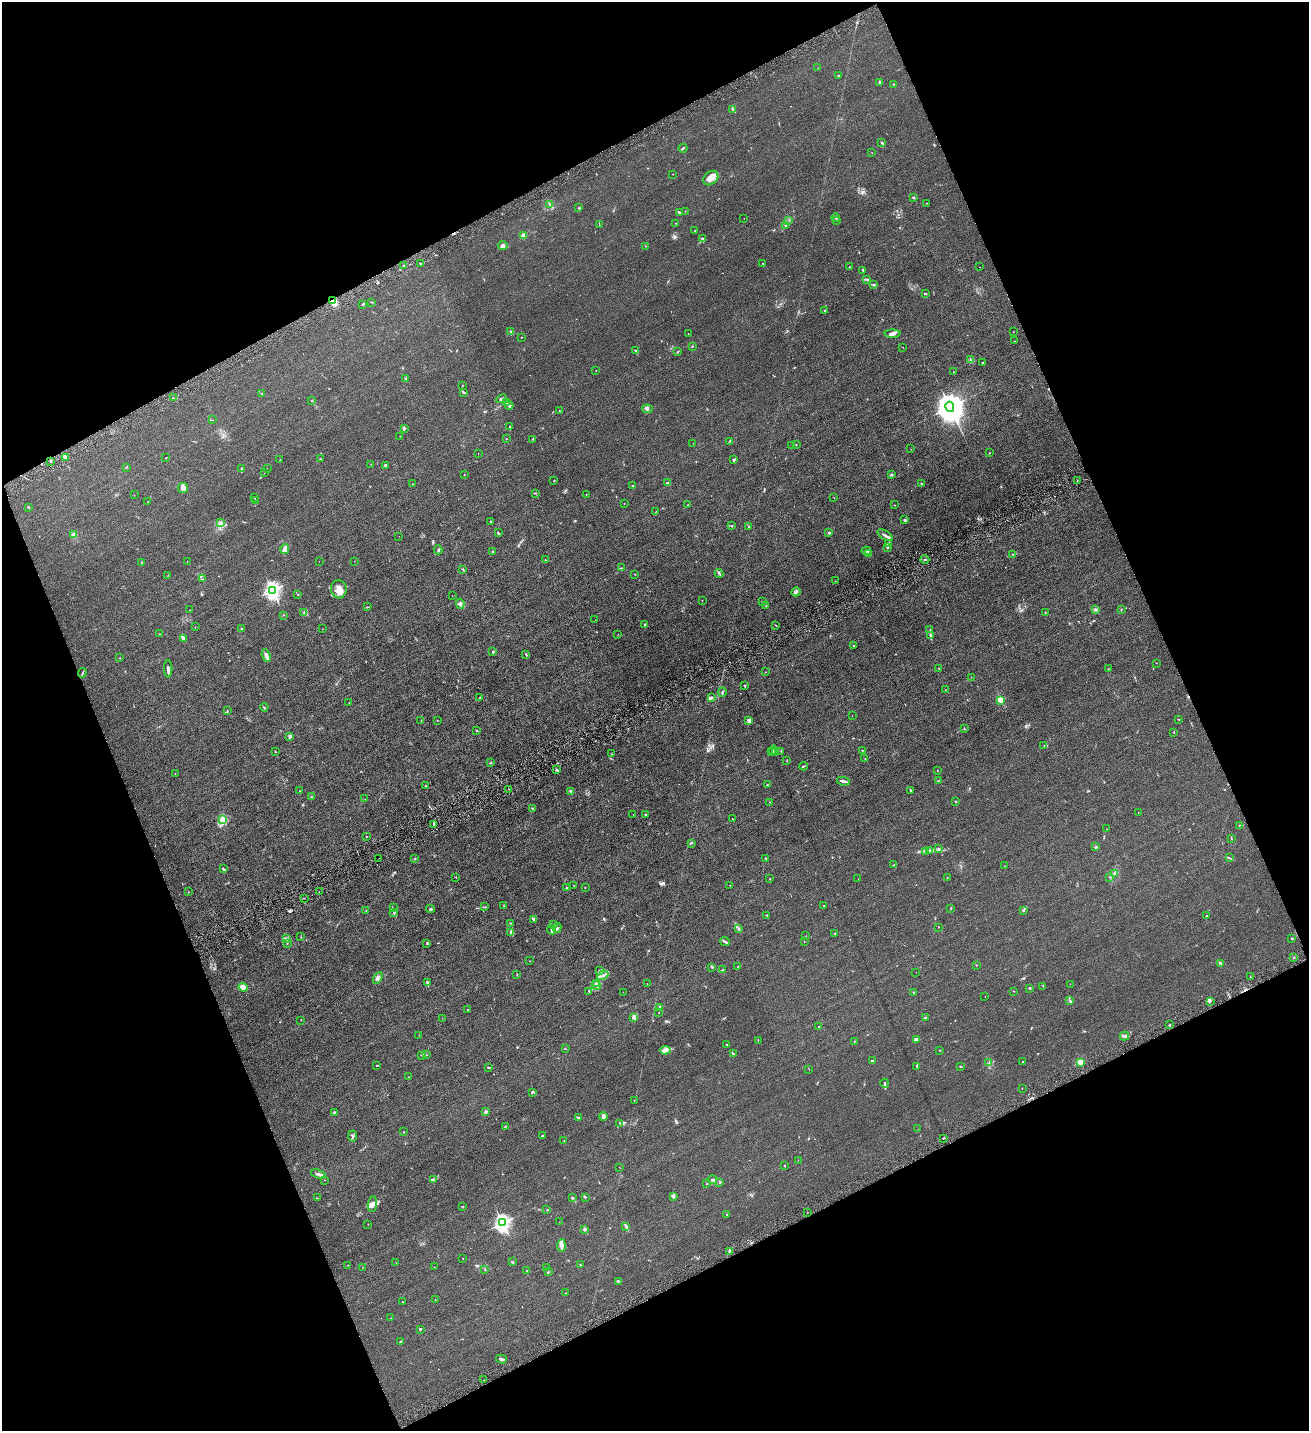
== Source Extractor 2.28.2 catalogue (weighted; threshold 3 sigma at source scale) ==
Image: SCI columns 297-5523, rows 4-5717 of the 5686 x 5720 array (HDU 1 of 3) = the unmasked area's bounding box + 8 px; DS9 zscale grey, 4 x 4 block average (1 PNG px = mean of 4 x 4 image px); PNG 1311 x 1433 px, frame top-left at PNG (2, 2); each listed source drawn as its Kron ellipse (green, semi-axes under 4 px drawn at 4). Shown black and unused: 44% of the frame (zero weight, under 4 of 8 exposures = <1% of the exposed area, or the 3 px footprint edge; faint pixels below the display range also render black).
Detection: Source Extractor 2.28.2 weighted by HDU 2 'WHT'. Background 0.0445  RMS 0.0066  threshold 0.027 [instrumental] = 3 sigma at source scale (4.09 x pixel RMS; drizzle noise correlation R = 1.36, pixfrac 0.8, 0.05/0.05 arcsec/px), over >= 5 px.
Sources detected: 444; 1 cosmic-ray / hot-pixel residue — neither listed nor drawn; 12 coinciding with a brighter row at this scale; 19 inside a brighter listed object's ellipse — not listed separately; the other 412 listed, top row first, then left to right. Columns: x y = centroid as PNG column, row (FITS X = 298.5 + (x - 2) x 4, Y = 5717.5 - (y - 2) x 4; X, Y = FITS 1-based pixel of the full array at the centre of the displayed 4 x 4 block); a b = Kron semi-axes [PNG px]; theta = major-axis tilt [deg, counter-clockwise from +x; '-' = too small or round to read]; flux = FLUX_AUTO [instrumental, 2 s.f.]
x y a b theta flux
818 68 2 2 - 1
838 76 3 2 - 3.6
880 82 2 2 - 30
894 84 2 2 - 1.3
733 110 3 2 - 3.2
882 143 2 2 - 3.3
683 148 4 2 - 3.5
872 153 2 2 - 1
673 174 2 2 - 0.83
711 178 8 6 42 22
913 197 3 2 - 4
926 203 2 2 - 2
549 204 2 2 - 1.5
579 208 2 2 - 2.6
685 211 2 2 - 1.1
679 212 4 2 - 2.7
744 218 2 2 - 0.63
836 218 4 2 - 2.7
836 220 2 2 - 0.84
789 221 2 2 - 1.1
676 223 2 2 - 0.75
599 225 2 2 - 1.1
785 226 3 2 - 4.6
695 231 2 2 - 1.8
524 235 4 3 - 7.5
703 239 3 2 - 3.5
503 246 4 4 - 9.4
645 246 2 2 - 1.1
763 263 2 2 - 1.6
420 264 2 2 - 5.2
404 266 2 2 - 19
849 267 2 2 - 1.6
979 267 2 2 - 0.54
863 270 3 2 - 3.2
866 279 2 2 - 1.8
873 285 2 2 - 2.3
925 294 2 2 - 2.1
332 301 3 2 - 6.4
372 302 2 2 - 1.2
363 304 2 2 - 2.3
825 310 2 2 - 12
511 332 3 2 - 3.6
1013 332 2 2 - 0.94
688 333 2 2 - 0.89
893 334 8 3 1 12
521 337 2 2 - 1.5
1015 341 2 2 - 1.5
692 346 3 2 - 1.9
903 347 2 2 - 0.84
636 351 4 2 - 4.9
678 352 2 2 - 2.1
971 360 3 2 - 2.8
983 363 2 2 - 1.7
596 370 2 2 - 1.3
953 372 2 2 - 0.76
406 378 3 2 - 3.6
462 386 2 2 - 0.98
463 392 3 2 - 4.9
262 393 2 2 - 1.1
173 398 2 2 - 2
502 399 5 2 - 4.6
312 401 2 2 - 1.2
507 402 2 2 - 2.4
509 405 4 3 - 9.4
950 407 5 4 - 8200
647 409 5 3 - 6.4
559 411 2 2 - 1.6
212 420 2 2 - 0.9
510 426 2 2 - 1.6
404 428 3 2 - 4
400 436 2 2 - 0.7
506 439 2 2 - 4.9
533 439 2 2 - 1.8
729 441 3 2 - 2.4
693 443 2 2 - 0.73
796 445 2 2 - 1.2
792 446 2 2 - 0.44
911 449 2 2 - 0.45
478 453 2 2 - 0.45
989 453 2 2 - 1.6
65 457 3 3 - 5.7
166 458 2 2 - 1.4
280 459 2 2 - 0.83
320 459 2 2 - 1.3
734 460 4 3 - 5.5
51 461 3 2 - 1.6
371 464 2 2 - 0.87
385 465 3 2 - 2.8
126 467 3 2 - 1.5
242 468 2 2 - 2
267 469 2 2 - 0.4
264 473 2 2 - 0.64
464 475 2 2 - 0.89
891 475 3 2 - 2.8
1077 480 2 2 - 1
554 481 2 2 - 2.7
668 483 3 2 - 2.3
412 484 2 2 - 0.88
921 484 2 2 - 1.6
632 486 2 2 - 2
183 488 5 5 - 15
535 493 2 2 - 1
586 494 2 2 - 1
134 495 2 2 - 0.62
254 498 2 2 - 2.2
834 498 2 2 - 0.92
255 500 3 2 - 1.5
147 502 2 2 - 1.2
624 503 2 2 - 0.85
688 504 2 2 - 1.2
894 505 2 2 - 1
28 507 3 2 - 2.9
656 512 2 2 - 1
905 520 2 2 - 2.3
491 522 2 2 - 2.1
221 523 3 3 - 4.3
732 526 2 2 - 2.9
749 526 2 2 - 1.8
498 533 3 2 - 4.1
829 533 2 2 - 23
73 535 3 2 - 4.9
885 535 8 2 -34 9.1
399 536 2 2 - 0.46
888 544 3 2 - 3.7
888 547 3 2 - 3.2
285 549 5 2 - 28
438 550 4 2 - 4.7
866 551 5 2 - 5.9
493 552 2 2 - 8.1
869 554 4 2 - 4.4
1013 554 2 2 - 1.5
545 560 2 2 - 1.2
925 560 4 2 - 2.2
319 561 2 2 - 0.53
355 561 2 2 - 0.55
187 562 2 2 - 0.63
142 563 2 2 - 1.7
621 568 2 2 - 1.2
463 569 3 2 - 2.2
719 573 4 2 - 6.8
634 574 2 2 - 1.2
168 575 2 2 - 1
203 579 2 2 - 0.79
835 581 2 2 - 0.61
339 589 9 8 - 32
272 590 3 2 - 1200
796 592 4 2 - 6.6
298 594 2 2 - 1.8
452 595 2 2 - 0.47
702 600 2 2 - 1.1
763 602 2 2 - 0.77
460 604 5 3 - 8.9
766 606 2 2 - 1.1
367 607 3 2 - 2.1
1095 609 3 2 - 3.1
1121 609 2 2 - 0.99
190 610 2 2 - 0.83
304 612 2 2 - 2
1045 613 2 2 - 1.3
284 615 2 2 - 1.4
595 620 2 2 - 0.89
645 625 2 2 - 2.8
776 625 2 2 - 1.3
195 627 2 2 - 0.77
241 629 2 2 - 4.3
322 629 2 2 - 0.56
930 630 2 2 - 1
159 634 2 2 - 0.79
618 634 2 2 - 0.66
931 635 3 2 - 2.6
183 638 4 3 - 5.8
853 646 2 2 - 7.2
493 652 3 2 - 3.8
526 654 3 2 - 2.3
266 655 6 3 -69 12
120 658 2 2 - 1.1
1157 663 2 2 - 0.71
939 668 2 2 - 0.79
168 669 8 2 90 13
1109 669 2 2 - 1.7
766 672 2 2 - 0.76
82 673 5 2 - 2.5
971 677 2 2 - 0.92
745 686 3 2 - 2.4
945 690 2 2 - 0.63
722 692 5 2 - 4.1
712 697 3 2 - 3.3
480 698 2 2 - 1.9
1001 700 2 2 - 180
349 703 2 2 - 0.91
264 707 4 2 - 2.1
227 711 2 2 - 1.9
852 716 2 2 - 0.46
1179 719 2 2 - 1.6
421 720 2 2 - 1.5
437 721 2 2 - 1.1
749 721 3 3 - 8.6
964 729 2 2 - 1.5
476 730 3 2 - 1.9
1174 733 2 2 - 0.84
290 736 3 3 - 4.5
1044 746 2 2 - 2.2
862 750 2 2 - 1.2
275 751 3 2 - 1.3
774 751 5 2 - 3.6
776 751 2 2 - 2.1
781 751 3 2 - 1.2
771 752 2 2 - 1.4
611 754 2 2 - 1.1
865 759 2 2 - 1.5
787 761 3 2 - 1.5
490 763 2 2 - 1.3
803 766 4 2 - 2.7
556 770 3 2 - 4.3
938 770 2 2 - 0.92
175 774 2 2 - 0.58
939 780 2 2 - 1.2
843 781 6 2 -10 9.5
767 785 3 2 - 2.6
426 786 3 2 - 2.8
509 789 2 2 - 1.6
910 790 3 2 - 2.7
299 791 2 2 - 0.94
571 791 4 2 - 2.8
311 797 2 2 - 1.2
365 799 2 2 - 0.5
770 802 2 2 - 0.72
955 802 2 2 - 1.7
532 809 2 2 - 1.2
1138 812 2 2 - 0.9
633 814 2 2 - 0.66
646 815 2 2 - 2.8
733 819 2 2 - 0.81
222 820 4 3 - 8.6
434 824 3 2 - 4.2
1239 825 2 2 - 1.1
1107 829 2 2 - 0.86
366 836 2 2 - 1.3
1231 839 2 2 - 1.4
691 843 2 2 - 1.3
1096 847 2 2 - 7.2
938 849 2 2 - 1.3
930 851 3 2 - 4.5
926 852 2 2 - 2.8
379 858 2 2 - 0.73
415 858 2 2 - 0.97
765 858 3 2 - 2.1
1229 858 2 2 - 1.9
894 865 2 2 - 1.7
1005 866 2 2 - 0.98
223 869 3 2 - 5.2
1114 874 3 2 - 4.2
456 877 2 2 - 2.2
947 877 2 2 - 0.92
1110 877 3 2 - 1.3
770 879 2 2 - 1.3
858 879 2 2 - 0.42
574 885 2 2 - 0.81
730 885 2 2 - 1.1
585 887 2 2 - 1.2
567 888 2 2 - 2.5
188 892 2 2 - 1.1
319 892 2 2 - 0.78
304 898 2 2 - 1.3
504 906 2 2 - 2.1
824 906 2 2 - 1.3
485 907 4 2 - 3.1
393 908 2 2 - 0.88
951 908 2 2 - 1.5
430 909 4 2 - 4.1
366 910 2 2 - 2.4
1024 910 2 2 - 2.5
394 912 3 2 - 4.4
767 915 2 2 - 2.2
1206 916 2 2 - 2.9
533 919 3 2 - 3.1
510 923 2 2 - 1.4
553 925 2 2 - 1.4
938 927 2 2 - 0.86
557 928 5 2 - 6.4
739 929 3 2 - 2.6
552 930 4 2 - 8
511 932 2 2 - 10
835 934 2 2 - 2.3
806 936 2 2 - 0.79
301 937 2 2 - 1.1
1292 938 2 2 - 4
286 939 3 2 - 2.8
725 941 5 2 - 5
804 941 2 2 - 1
287 943 3 2 - 2.5
427 943 2 2 - 3.7
1294 957 2 2 - 3
530 961 2 2 - 0.87
1220 963 3 2 - 4.9
976 965 2 2 - 1.5
712 967 4 2 - 2.2
738 967 3 2 - 2
722 970 4 2 - 1.4
600 971 4 3 - 5.3
916 972 2 2 - 0.64
517 975 2 2 - 1.1
603 975 6 2 29 10
1250 977 2 2 - 1.2
378 978 6 3 58 9
427 982 3 2 - 4
596 983 3 2 - 4.1
647 984 2 2 - 0.84
1070 984 2 2 - 0.73
596 986 5 2 - 4
1043 986 2 2 - 1.2
243 987 5 3 - 27
1030 988 3 2 - 2
589 991 3 2 - 2.2
1014 991 2 2 - 1.3
623 992 2 2 - 0.46
914 992 2 2 - 2.8
985 996 2 2 - 1.1
1070 1001 4 2 - 4.7
1210 1002 2 2 - 1.8
659 1007 4 2 - 3
467 1010 2 2 - 1.5
659 1013 2 2 - 2.1
442 1018 2 2 - 0.6
634 1018 2 2 - 3.3
925 1018 3 2 - 6.6
301 1020 2 2 - 1.1
1169 1025 2 2 - 7
818 1027 2 2 - 1.2
419 1035 2 2 - 0.89
1125 1036 5 2 - 6.6
916 1039 4 2 - 17
758 1040 2 2 - 1.9
854 1041 2 2 - 1.2
727 1044 3 2 - 1.6
565 1049 2 2 - 1.6
665 1050 5 3 - 11
940 1050 2 2 - 1.6
733 1054 3 2 - 4.8
421 1055 2 2 - 1.3
426 1055 2 2 - 1.1
872 1061 2 2 - 11
1023 1062 2 2 - 1.3
1080 1062 2 2 - 140
989 1063 2 2 - 1.3
377 1066 2 2 - 1.9
917 1066 3 2 - 1.9
960 1067 3 2 - 2.2
489 1068 2 2 - 1.3
809 1069 2 2 - 0.76
409 1077 2 2 - 0.76
885 1083 4 2 - 4.2
1022 1088 2 2 - 0.92
532 1092 4 2 - 3.5
634 1101 2 2 - 1.3
486 1112 3 3 - 5
334 1113 2 2 - 6.5
603 1116 4 4 - 12
578 1118 3 2 - 4
620 1123 3 2 - 2.4
505 1126 2 2 - 1.3
918 1129 2 2 - 0.5
403 1132 2 2 - 1
542 1135 3 2 - 2.7
352 1136 6 3 -88 5.4
943 1138 3 2 - 3.4
564 1141 2 2 - 1
798 1160 2 2 - 0.66
784 1166 2 2 - 1.8
619 1167 2 2 - 0.6
318 1174 7 3 -18 10
433 1179 3 2 - 3.6
325 1180 2 2 - 0.62
712 1180 5 2 - 6.8
720 1183 3 2 - 1.9
707 1184 2 2 - 2.3
572 1197 2 2 - 1.7
585 1197 2 2 - 1.1
673 1197 3 2 - 5
317 1198 2 2 - 1
372 1204 8 4 86 13
462 1207 2 2 - 3
547 1210 3 2 - 2.4
807 1213 2 2 - 0.92
727 1215 3 2 - 2.4
559 1222 2 2 - 0.61
502 1223 3 2 - 1200
368 1224 2 2 - 1.1
626 1226 3 2 - 4.3
584 1229 2 2 - 32
561 1245 6 4 85 11
729 1251 2 2 - 2.3
463 1259 2 2 - 0.71
512 1262 2 2 - 2.5
396 1263 2 2 - 0.65
347 1265 2 2 - 0.97
580 1265 3 2 - 1.7
363 1267 2 2 - 0.63
434 1267 2 2 - 0.92
547 1268 2 2 - 1.4
485 1270 2 2 - 1.8
527 1271 2 2 - 1.7
548 1272 3 2 - 2.4
618 1281 3 2 - 3.3
565 1293 2 2 - 1.3
435 1300 2 2 - 0.77
403 1301 2 2 - 1.2
390 1318 2 2 - 0.79
420 1329 2 2 - 12
400 1342 4 2 - 2.4
501 1359 5 2 - 12
484 1380 2 2 - 0.92
Overlapping masked pixels (flux is a lower limit): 1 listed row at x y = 332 301
Diffuse or blended objects may show on this block-average render without a row.